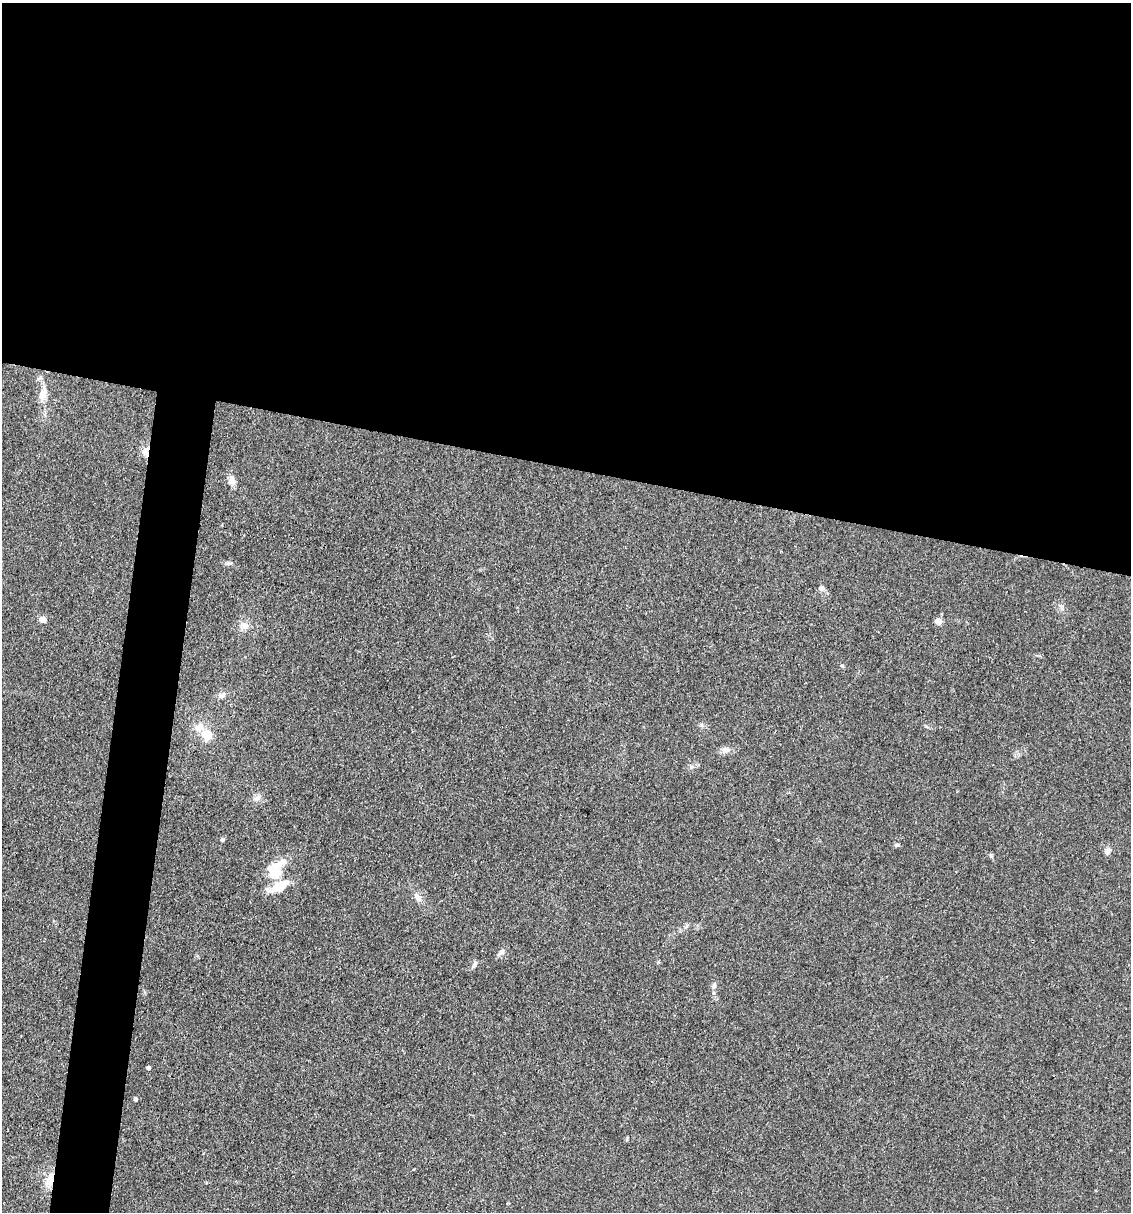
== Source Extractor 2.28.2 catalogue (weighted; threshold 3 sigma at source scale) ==
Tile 3 of 4 x 4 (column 3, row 1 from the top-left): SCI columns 2487-3615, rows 3632-4841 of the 4857 x 4841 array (HDU 1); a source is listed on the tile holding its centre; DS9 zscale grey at full resolution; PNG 1133 x 1214 px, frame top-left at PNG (2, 3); no overlay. Shown black and unused: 42% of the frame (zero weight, under 3 of 4 exposures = <1% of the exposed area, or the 3 px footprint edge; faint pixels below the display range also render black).
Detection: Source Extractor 2.28.2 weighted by HDU 2 'WHT'; one run over the whole footprint, this tile lists its part. Background 0.11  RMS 0.0062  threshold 0.0281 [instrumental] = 3 sigma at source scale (4.5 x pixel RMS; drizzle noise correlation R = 1.50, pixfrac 1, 0.05/0.05 arcsec/px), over >= 5 px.
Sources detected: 32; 1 inside a brighter object's white glare — not listed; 4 inside a brighter listed object's ellipse — not listed separately; the other 27 listed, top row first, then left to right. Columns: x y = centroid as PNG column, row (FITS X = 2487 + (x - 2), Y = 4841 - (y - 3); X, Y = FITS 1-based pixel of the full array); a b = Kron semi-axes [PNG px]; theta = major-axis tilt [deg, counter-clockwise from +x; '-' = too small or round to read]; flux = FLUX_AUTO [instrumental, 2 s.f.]
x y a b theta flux
43 394 16 9 72 6
146 453 11 7 -46 3.3
232 480 10 8 87 3.9
229 563 11 3 9 1.2
821 588 7 6 - 1.5
42 619 8 7 - 3.3
938 621 5 4 - 10
244 626 11 9 13 4.1
842 666 5 4 - 0.76
222 695 9 7 8 2.4
207 735 12 11 - 8.3
725 750 11 8 0 3.3
257 798 11 6 26 2.5
222 840 5 5 - 0.97
897 845 7 5 1 1
1107 852 8 6 67 3.5
991 855 6 4 -59 0.92
283 862 14 9 19 4.7
274 874 16 12 38 12
279 888 15 13 -22 8.3
418 897 13 7 -49 3.3
501 952 10 5 28 2
474 964 9 6 60 1.7
714 986 8 6 68 1.7
148 1068 4 4 - 1.8
136 1099 5 4 - 1.5
50 1180 16 8 67 8.9
Overlapping masked pixels (flux is a lower limit): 2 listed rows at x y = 146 453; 50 1180
Unlisted compact peaks at least as high as the median listed source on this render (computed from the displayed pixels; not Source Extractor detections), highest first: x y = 691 767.